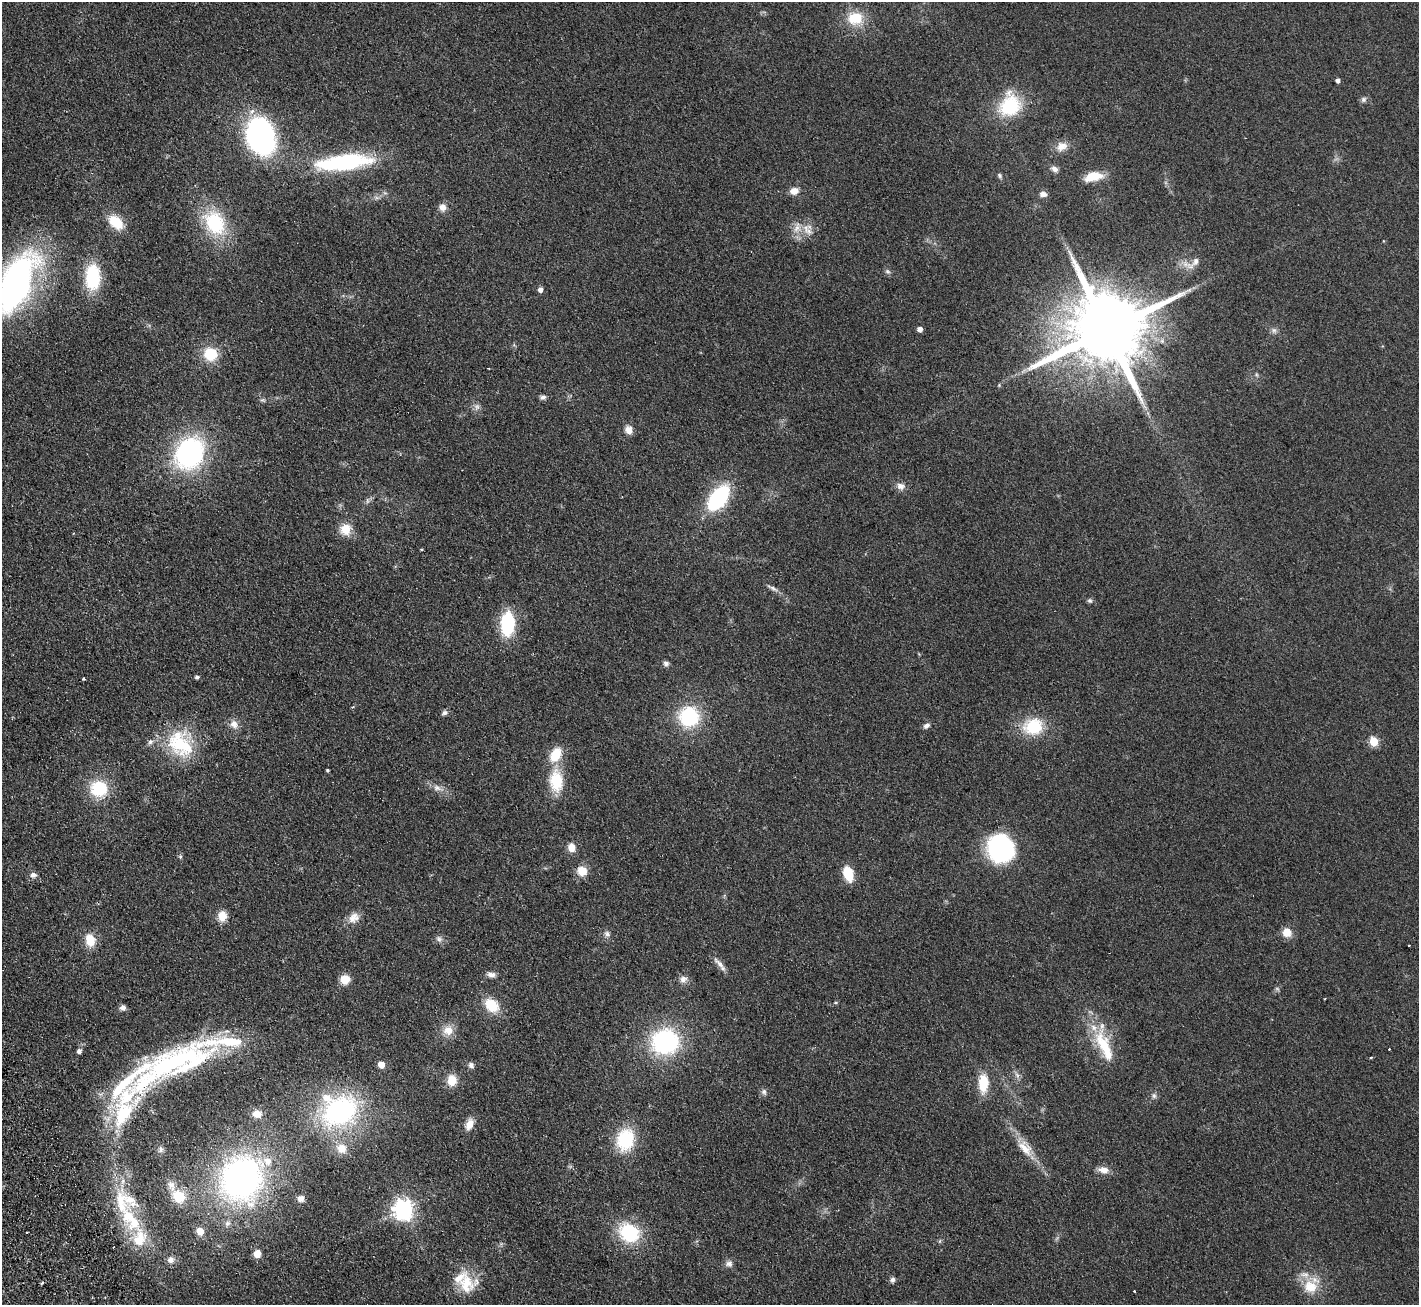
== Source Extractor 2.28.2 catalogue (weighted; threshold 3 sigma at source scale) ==
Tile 7 of 4 x 4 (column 3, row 2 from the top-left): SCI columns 2890-4306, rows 2792-4094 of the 5776 x 5715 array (HDU 1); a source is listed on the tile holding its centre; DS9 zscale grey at full resolution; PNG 1421 x 1307 px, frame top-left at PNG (2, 2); no overlay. Shown black and unused: <1% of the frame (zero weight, under 2 of 3 exposures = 3% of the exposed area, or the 3 px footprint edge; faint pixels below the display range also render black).
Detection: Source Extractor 2.28.2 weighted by HDU 2 'WHT'; one run over the whole footprint, this tile lists its part. Background 0.0927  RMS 0.0099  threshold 0.0446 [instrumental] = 3 sigma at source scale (4.5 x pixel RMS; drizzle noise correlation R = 1.50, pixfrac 1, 0.05/0.05 arcsec/px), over >= 5 px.
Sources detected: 132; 1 too faint to see at this stretch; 1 inside a brighter object's white glare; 3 cosmic-ray / hot-pixel residue — not listed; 13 inside a brighter listed object's ellipse — not listed separately; the other 114 listed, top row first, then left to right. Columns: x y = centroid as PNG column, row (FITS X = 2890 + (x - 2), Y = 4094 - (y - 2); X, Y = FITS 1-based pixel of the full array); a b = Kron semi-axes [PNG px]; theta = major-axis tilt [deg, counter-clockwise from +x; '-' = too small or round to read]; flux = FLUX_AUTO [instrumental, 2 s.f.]
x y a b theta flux
855 18 19 15 3 27
1338 80 4 4 - 3.4
1363 99 8 7 - 2.7
1010 105 25 22 67 57
261 136 21 15 -72 400
1061 146 15 11 21 9.3
347 163 57 20 12 93
1054 169 10 6 -33 3.8
999 175 6 5 - 1.9
1093 176 19 9 12 22
794 191 10 8 11 7.6
1043 194 9 7 -12 4.1
377 198 7 4 -18 2
442 207 10 9 - 6.1
116 222 16 11 -43 25
215 223 30 22 -63 66
797 228 17 10 76 9.8
1192 263 31 12 22 13
887 272 7 7 - 2.4
93 277 24 14 -89 62
16 285 61 27 65 380
540 289 5 5 - 4.9
920 329 5 4 - 5.2
1106 330 23 19 22 15000
1274 330 8 8 - 3.3
210 354 14 13 - 30
489 368 3 2 - 0.82
1256 375 7 3 -71 1.4
999 385 4 4 - 1
543 397 8 6 11 2.9
263 400 8 5 -23 1.8
477 406 9 8 - 3.9
629 430 10 8 -65 7.5
190 453 22 18 60 220
901 486 11 9 -21 5.8
718 498 20 12 52 110
367 501 9 4 90 2.1
345 529 12 12 - 17
74 533 3 3 - 0.81
773 588 18 5 -26 4
1090 601 7 6 - 2.1
507 624 19 11 88 75
666 663 7 7 - 2.8
197 677 5 5 - 2.3
84 679 3 3 - 2.2
353 707 4 3 - 1.1
445 713 9 6 19 2.7
689 717 22 21 - 63
234 724 11 9 -52 7.4
926 725 8 6 33 3.5
1033 726 23 18 10 41
1374 741 5 5 - 45
180 744 38 30 -55 61
556 755 16 11 58 23
327 770 3 3 - 1.4
556 781 22 14 -86 37
437 788 16 8 -17 7
99 789 17 16 - 46
572 847 9 8 - 9.4
1000 848 21 19 -77 190
180 856 6 5 - 1.5
582 871 10 10 - 15
848 874 13 8 -73 28
33 875 10 8 -2 4.1
222 916 11 9 87 12
354 918 16 12 41 9.3
1287 932 10 10 - 12
607 934 8 8 - 3.6
439 939 10 7 -53 3.6
90 940 12 9 -79 21
719 963 21 6 -47 6.4
491 975 10 6 -2 4.9
345 979 10 9 - 14
683 979 11 9 9 5.8
492 1005 16 12 -40 26
123 1008 7 7 - 3.7
448 1030 14 13 - 12
665 1042 27 25 16 120
1104 1045 55 16 -71 45
1389 1049 3 2 - 0.89
79 1051 5 5 - 3.8
1370 1057 4 3 - 1.2
176 1062 98 31 20 200
381 1065 5 5 - 15
471 1065 8 7 - 3.2
1017 1075 10 5 -54 3
452 1080 11 9 -87 16
983 1083 21 10 89 26
764 1092 9 7 -73 3
1154 1096 7 6 - 2.5
340 1111 40 31 29 170
123 1113 44 21 55 58
257 1114 10 9 - 11
469 1124 14 9 67 9.1
625 1140 26 19 77 47
341 1148 14 13 - 14
1025 1148 27 13 -48 18
161 1149 9 7 88 3.3
1103 1170 13 8 -10 8.1
241 1178 54 48 69 320
179 1196 14 12 -40 27
301 1198 8 8 - 5.2
123 1201 40 32 -26 56
403 1209 8 7 - 570
200 1231 8 7 - 9.8
629 1233 20 16 -35 64
139 1239 27 20 79 34
257 1253 8 7 - 8.9
171 1260 9 9 - 5.1
729 1264 10 9 - 4.5
892 1280 7 7 - 3
42 1283 4 3 - 1.6
466 1284 28 25 5 31
1310 1287 20 19 - 23
Isophote crosses this tile's border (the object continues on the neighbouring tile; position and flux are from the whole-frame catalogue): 1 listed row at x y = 16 285